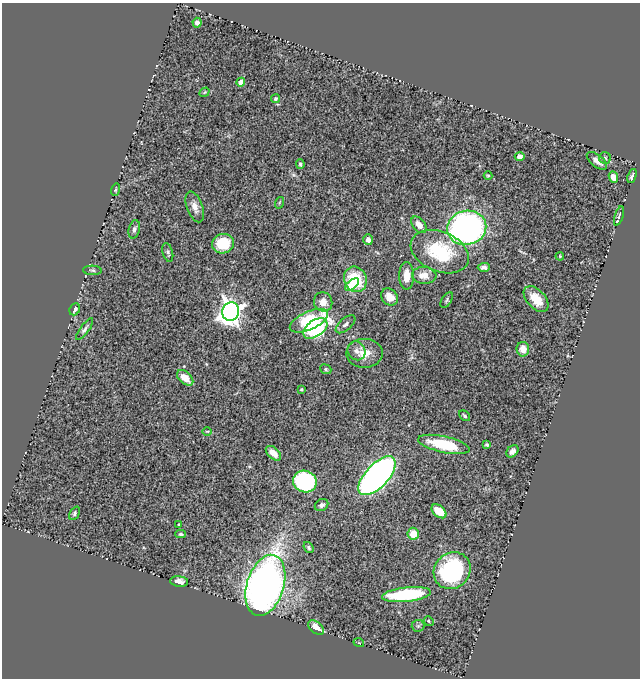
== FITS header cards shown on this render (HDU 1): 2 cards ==
NAXIS1  =                  638
NAXIS2  =                  676

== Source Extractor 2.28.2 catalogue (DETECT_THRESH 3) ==
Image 638 x 676 px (HDU 1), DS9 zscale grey, 1 PNG px = 1 image px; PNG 642 x 680 px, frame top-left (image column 1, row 676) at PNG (2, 3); each listed source drawn as its Kron ellipse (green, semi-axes under 4 px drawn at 4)
Background 0.399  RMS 0.046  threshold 0.138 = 3 sigma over >= 5 px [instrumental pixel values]
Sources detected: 68; all 68 listed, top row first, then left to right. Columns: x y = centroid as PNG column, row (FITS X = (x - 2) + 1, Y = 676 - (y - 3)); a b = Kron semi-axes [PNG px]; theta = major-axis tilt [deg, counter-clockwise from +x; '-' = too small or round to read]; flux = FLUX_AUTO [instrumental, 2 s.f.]
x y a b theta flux
197 23 5 4 - 12
241 82 4 4 - 42
205 92 5 4 - 3.7
276 99 4 4 - 6.5
520 157 5 4 - 23
605 158 6 5 - 6.1
597 161 12 6 -38 19
300 164 5 4 - 5.6
488 176 4 4 - 3.3
632 176 7 3 67 7.5
613 177 6 4 -67 21
115 190 6 4 73 4.2
279 203 6 3 72 3.4
195 207 16 7 -71 24
619 216 10 4 73 7.6
419 225 9 6 -52 25
467 228 19 17 14 1000
134 229 9 5 76 9.3
368 240 5 4 - 13
223 244 11 9 12 88
168 252 9 5 -75 7
440 252 30 20 -23 200
560 256 4 3 - 2.9
484 267 6 4 3 10
92 270 9 4 -2 6.3
424 275 12 8 -3 36
407 276 14 7 89 39
355 279 13 11 -69 160
352 285 8 4 37 27
389 297 9 7 -51 32
536 299 15 9 -47 55
447 300 9 5 58 6.1
323 302 10 9 - 30
75 309 6 5 - 13
231 311 9 8 - 2400
309 321 20 9 24 160
346 324 12 6 41 11
315 328 13 8 34 440
85 329 13 4 53 9.7
523 349 7 6 - 29
356 351 10 8 -58 15
364 353 18 14 0 49
326 369 6 4 -23 4.7
185 378 10 6 -43 38
301 389 3 3 - 3.4
465 416 6 4 -41 5.4
207 431 5 3 - 2.7
444 444 26 8 -12 150
487 445 4 3 - 4.9
512 451 7 5 46 11
273 453 9 5 -43 33
377 476 24 11 47 1500
305 481 12 10 -19 390
321 505 7 5 31 9.6
439 511 8 5 -40 59
74 513 7 4 63 6.3
179 524 3 2 - 3.4
181 534 5 4 - 5.2
413 534 6 5 - 55
309 547 6 4 -51 5.8
452 571 19 17 44 380
179 581 9 5 -6 20
265 585 31 18 73 2000
406 595 24 7 6 270
429 621 5 4 - 3.5
418 626 6 6 - 5.4
316 627 9 5 -40 30
359 643 5 3 - 2.5